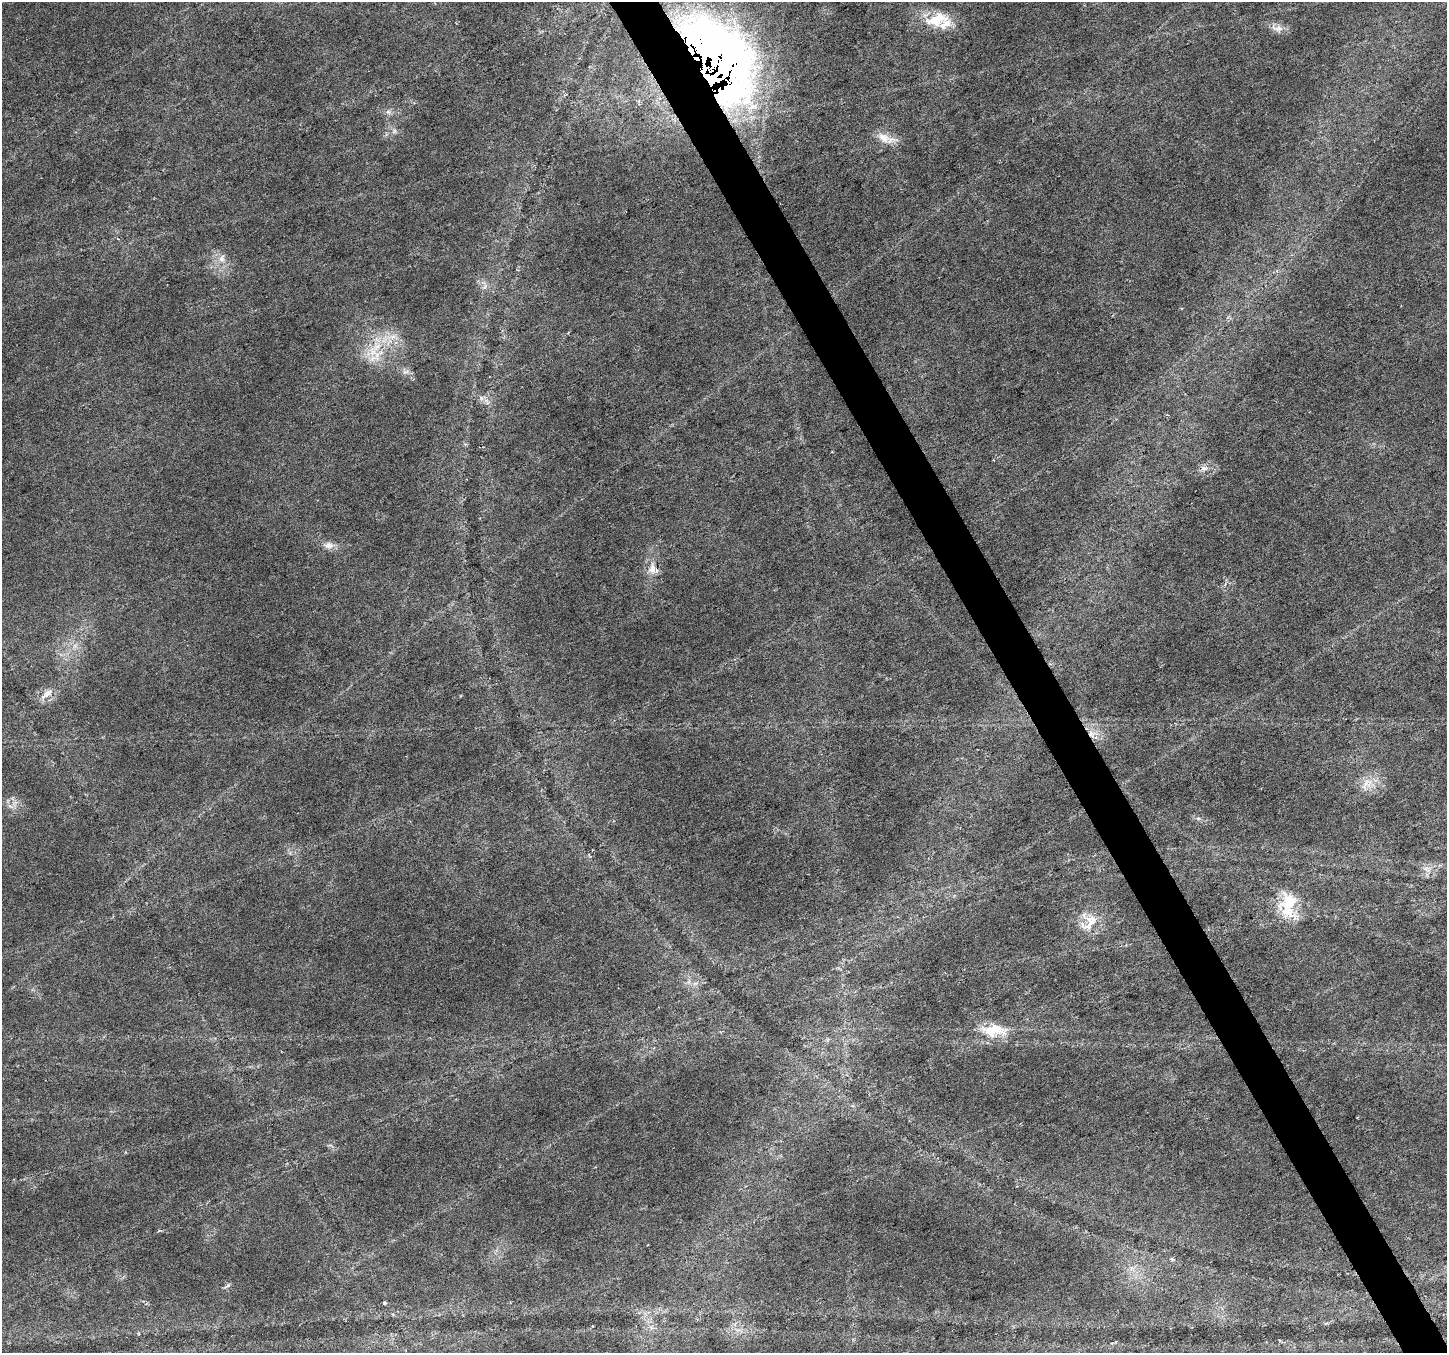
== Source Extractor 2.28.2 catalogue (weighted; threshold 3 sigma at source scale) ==
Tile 6 of 4 x 4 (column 2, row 2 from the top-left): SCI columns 1452-2896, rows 2867-4217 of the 5788 x 5674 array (HDU 1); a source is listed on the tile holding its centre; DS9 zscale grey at full resolution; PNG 1449 x 1355 px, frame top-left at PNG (2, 2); no overlay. Shown black and unused: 3% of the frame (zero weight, under 3 of 6 exposures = <1% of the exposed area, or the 3 px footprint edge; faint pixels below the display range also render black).
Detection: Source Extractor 2.28.2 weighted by HDU 2 'WHT'; one run over the whole footprint, this tile lists its part. Background 0.0161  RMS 0.0018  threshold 0.00756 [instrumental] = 3 sigma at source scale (4.09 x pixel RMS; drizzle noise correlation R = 1.36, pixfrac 0.8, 0.0396/0.0396 arcsec/px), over >= 5 px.
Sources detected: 34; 1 cosmic-ray / hot-pixel residue — not listed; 3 inside a brighter listed object's ellipse — not listed separately; the other 30 listed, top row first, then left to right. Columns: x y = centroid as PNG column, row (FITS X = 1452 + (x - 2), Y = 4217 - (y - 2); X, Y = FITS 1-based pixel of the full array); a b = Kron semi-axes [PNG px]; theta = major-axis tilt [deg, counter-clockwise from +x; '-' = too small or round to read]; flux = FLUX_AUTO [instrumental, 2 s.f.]
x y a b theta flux
937 20 28 14 19 5.7
1279 28 14 10 13 1.3
715 59 70 41 -56 280
388 112 7 4 1 0.45
394 131 7 4 -89 0.38
884 138 19 13 -27 2.4
222 258 12 8 64 1.2
485 287 9 5 71 0.56
393 337 11 6 32 1.1
373 352 14 12 -38 2.9
406 372 11 5 1 0.59
1204 468 10 7 -8 0.84
329 545 14 9 0 1.2
652 569 18 12 85 2.1
75 646 8 6 44 0.7
47 694 23 7 41 1.5
1092 734 14 10 14 2
1367 783 17 10 44 2.2
1198 818 7 4 0 0.34
593 850 2 2 - 0.15
1427 869 12 9 -3 1.4
1289 903 32 26 63 7
1089 922 28 23 59 4.3
689 982 7 4 -73 0.41
695 983 7 4 19 0.41
994 1030 32 14 0 5.7
1172 1259 7 4 -45 0.28
1132 1268 7 5 44 0.57
227 1286 10 3 33 0.35
384 1303 4 4 - 0.26
Overlapping masked pixels (flux is a lower limit): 2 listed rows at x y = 715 59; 1092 734
Unlisted compact peaks at least as high as the median listed source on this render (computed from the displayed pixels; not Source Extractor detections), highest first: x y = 481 398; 10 806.